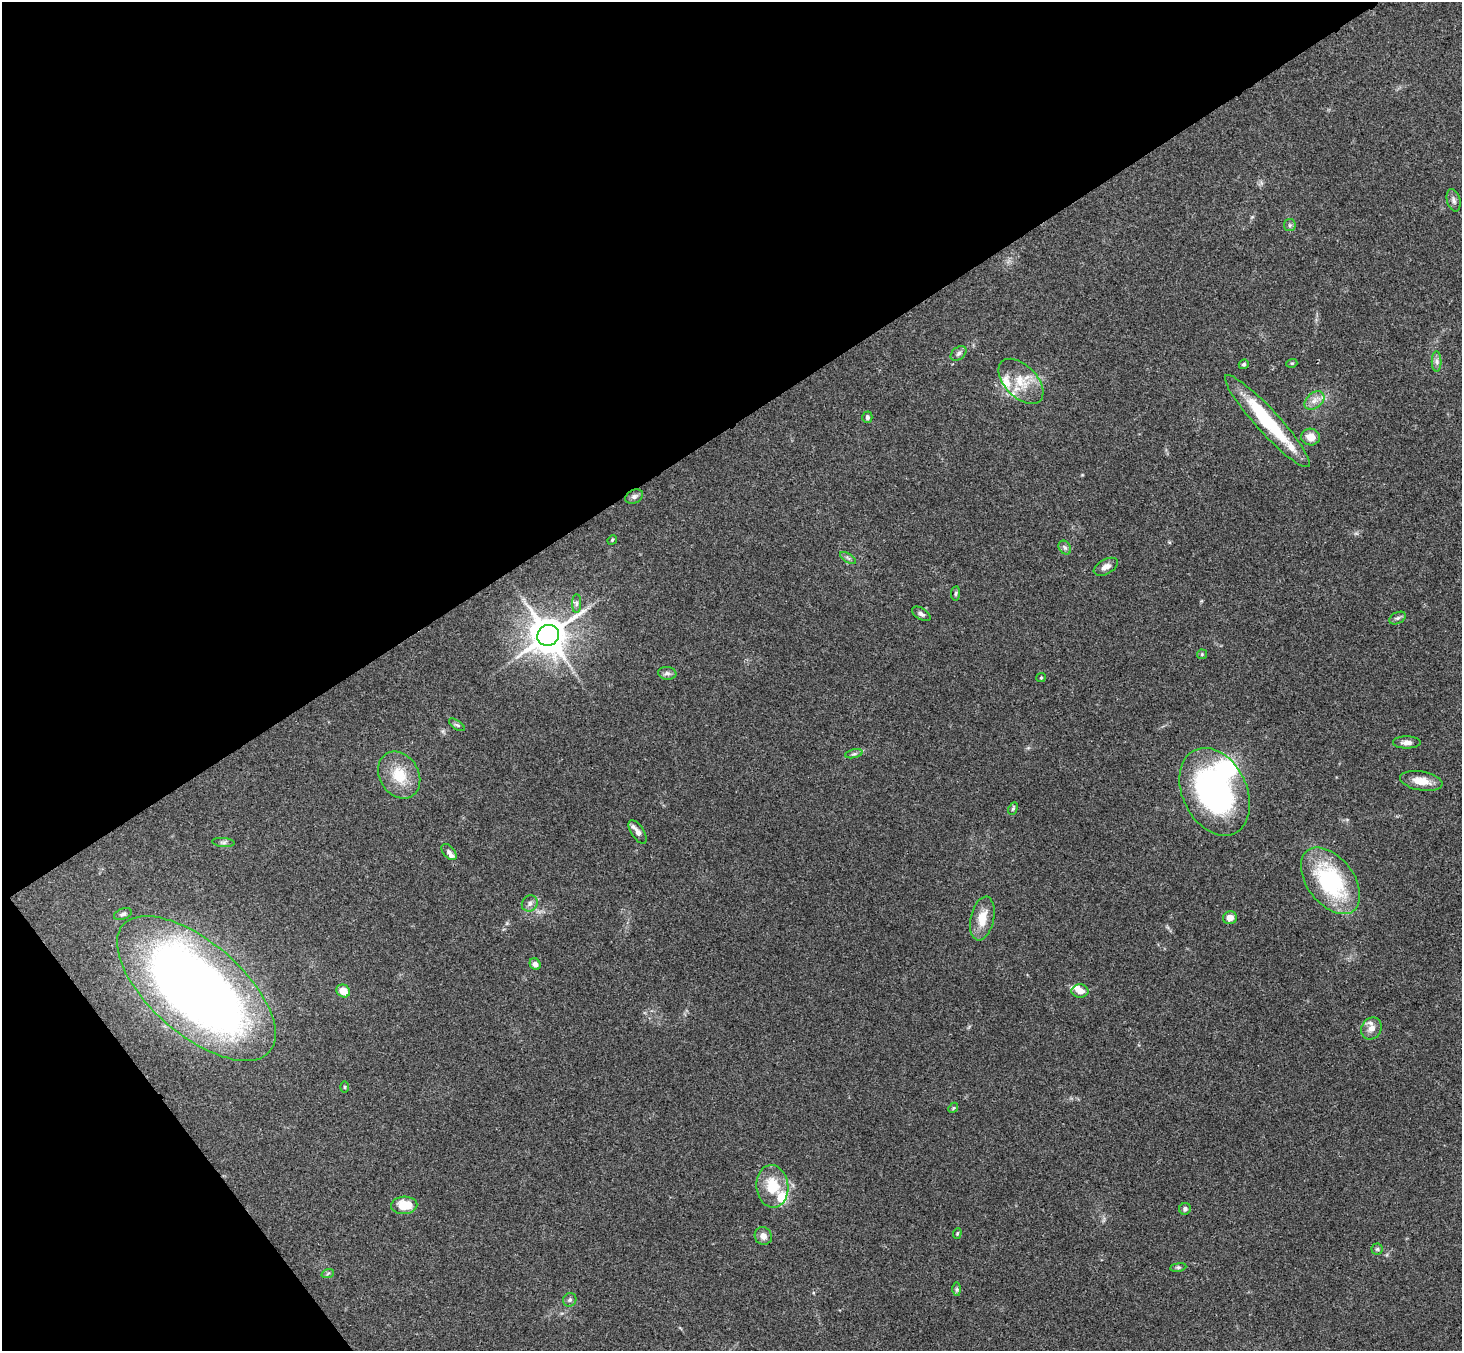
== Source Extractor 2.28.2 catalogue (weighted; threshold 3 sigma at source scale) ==
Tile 5 of 4 x 4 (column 1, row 2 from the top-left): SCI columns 54-1513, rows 3031-4379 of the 5942 x 5923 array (HDU 1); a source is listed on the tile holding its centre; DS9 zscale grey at full resolution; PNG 1464 x 1353 px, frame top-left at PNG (2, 2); each listed source drawn as its Kron ellipse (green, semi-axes under 4 px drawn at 4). Shown black and unused: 36% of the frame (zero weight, under 3 of 4 exposures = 6% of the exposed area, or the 3 px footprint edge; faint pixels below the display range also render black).
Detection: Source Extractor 2.28.2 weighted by HDU 2 'WHT'; one run over the whole footprint, this tile lists its part. Background 0.168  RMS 0.0077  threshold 0.0348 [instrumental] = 3 sigma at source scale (4.5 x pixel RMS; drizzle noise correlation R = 1.50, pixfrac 1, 0.05/0.05 arcsec/px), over >= 5 px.
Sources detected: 65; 2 inside a brighter object's white glare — neither listed nor drawn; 7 inside a brighter listed object's ellipse — not listed separately; the other 56 listed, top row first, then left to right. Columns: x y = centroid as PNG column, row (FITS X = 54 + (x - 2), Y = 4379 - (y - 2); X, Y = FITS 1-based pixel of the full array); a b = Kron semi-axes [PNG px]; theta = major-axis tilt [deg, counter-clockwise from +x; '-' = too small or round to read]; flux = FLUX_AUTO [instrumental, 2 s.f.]
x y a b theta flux
1454 200 11 6 -76 2.9
1290 225 6 6 - 1.7
958 353 9 6 40 2.6
1437 361 10 5 -89 2.5
1292 363 5 3 - 0.83
1244 364 5 4 - 1.3
1021 381 27 16 -46 20
1314 400 11 7 40 5.1
867 417 6 5 - 2.1
1267 421 61 11 -48 55
1311 437 9 8 - 8.3
634 496 9 6 24 2.9
612 540 5 4 - 0.89
1065 548 7 5 -54 2
848 558 9 3 -33 1.6
1106 567 13 7 29 4.4
956 593 7 4 84 1.2
577 603 9 4 90 2.1
921 614 10 5 -32 2.3
1398 618 9 5 26 1.8
548 635 11 10 - 2200
1202 654 5 4 - 0.95
667 673 9 6 -8 2.6
1041 678 5 4 - 0.78
457 725 9 4 -35 1.6
1407 742 14 6 0 4.3
854 754 9 3 13 1.6
399 775 25 19 -59 23
1421 781 21 9 -10 12
1215 792 46 32 -64 190
1013 809 6 4 63 1.2
638 832 13 6 -57 3.4
223 842 11 4 -5 2
449 852 9 5 -47 2.5
1330 881 38 23 -52 86
530 903 8 7 - 2.9
123 914 9 5 21 2.1
982 918 22 11 77 15
1230 918 7 6 - 6.3
535 964 6 5 - 3.3
196 988 97 46 -41 800
343 991 7 6 - 9.1
1080 991 8 6 0 4.9
1371 1028 11 9 58 6.1
345 1087 5 3 - 0.77
953 1108 5 4 - 0.98
772 1186 21 16 -84 24
404 1205 13 9 3 17
1185 1209 6 5 - 2.5
957 1233 5 4 - 0.85
763 1236 9 8 - 5.3
1377 1249 5 5 - 1.3
1178 1267 8 4 8 1.3
328 1273 6 4 20 1.1
957 1289 7 4 -90 1.5
570 1300 7 6 - 1.9